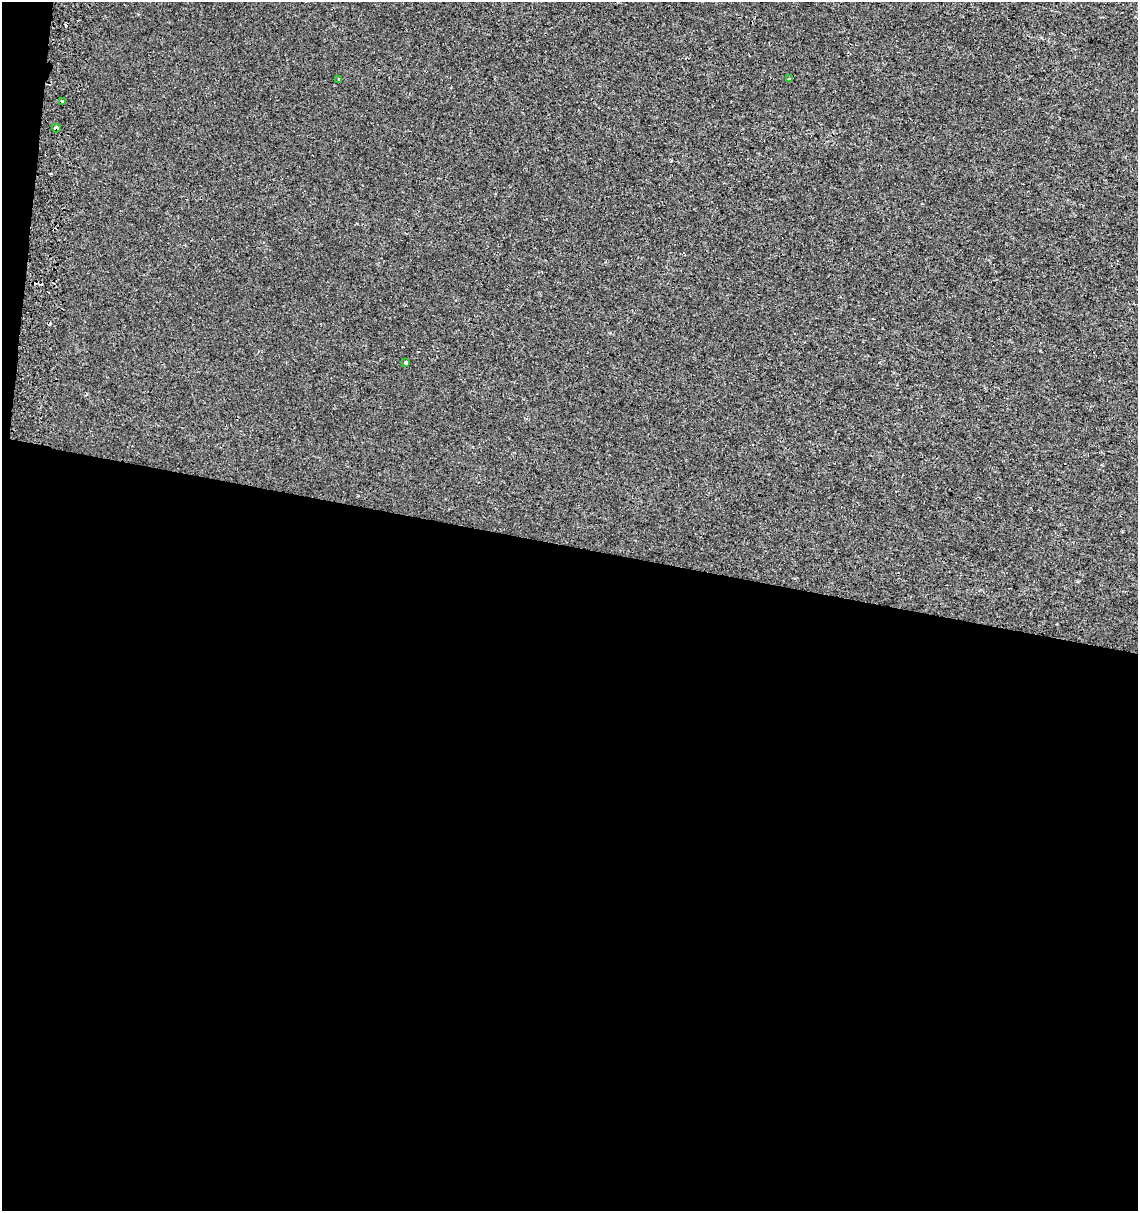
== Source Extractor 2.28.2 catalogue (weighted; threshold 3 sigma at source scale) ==
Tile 13 of 4 x 4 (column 1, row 4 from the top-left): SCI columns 327-1462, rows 7-1215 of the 5136 x 4857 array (HDU 1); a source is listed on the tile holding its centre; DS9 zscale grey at full resolution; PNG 1140 x 1213 px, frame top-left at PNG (2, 2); each listed source drawn as its Kron ellipse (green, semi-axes under 4 px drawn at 4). Shown black and unused: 56% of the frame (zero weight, under 2 of 3 exposures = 2% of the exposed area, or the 3 px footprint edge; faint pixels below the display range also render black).
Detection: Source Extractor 2.28.2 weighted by HDU 2 'WHT'; one run over the whole footprint, this tile lists its part. Background 9.81e-04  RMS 0.0028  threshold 0.0124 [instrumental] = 3 sigma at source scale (4.5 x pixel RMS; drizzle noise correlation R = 1.50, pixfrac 1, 0.0396/0.0396 arcsec/px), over >= 5 px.
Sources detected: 8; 3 cosmic-ray / hot-pixel residue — neither listed nor drawn; the other 5 listed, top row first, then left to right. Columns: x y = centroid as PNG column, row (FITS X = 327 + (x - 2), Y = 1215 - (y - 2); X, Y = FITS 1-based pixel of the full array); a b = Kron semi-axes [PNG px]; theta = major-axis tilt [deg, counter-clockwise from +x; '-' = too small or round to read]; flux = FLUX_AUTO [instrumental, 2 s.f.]
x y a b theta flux
339 79 3 3 - 0.22
789 79 3 2 - 0.4
63 101 4 3 - 2
56 128 4 3 - 1.2
405 363 3 3 - 0.67
Overlapping masked pixels (flux is a lower limit): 2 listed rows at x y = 63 101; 56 128